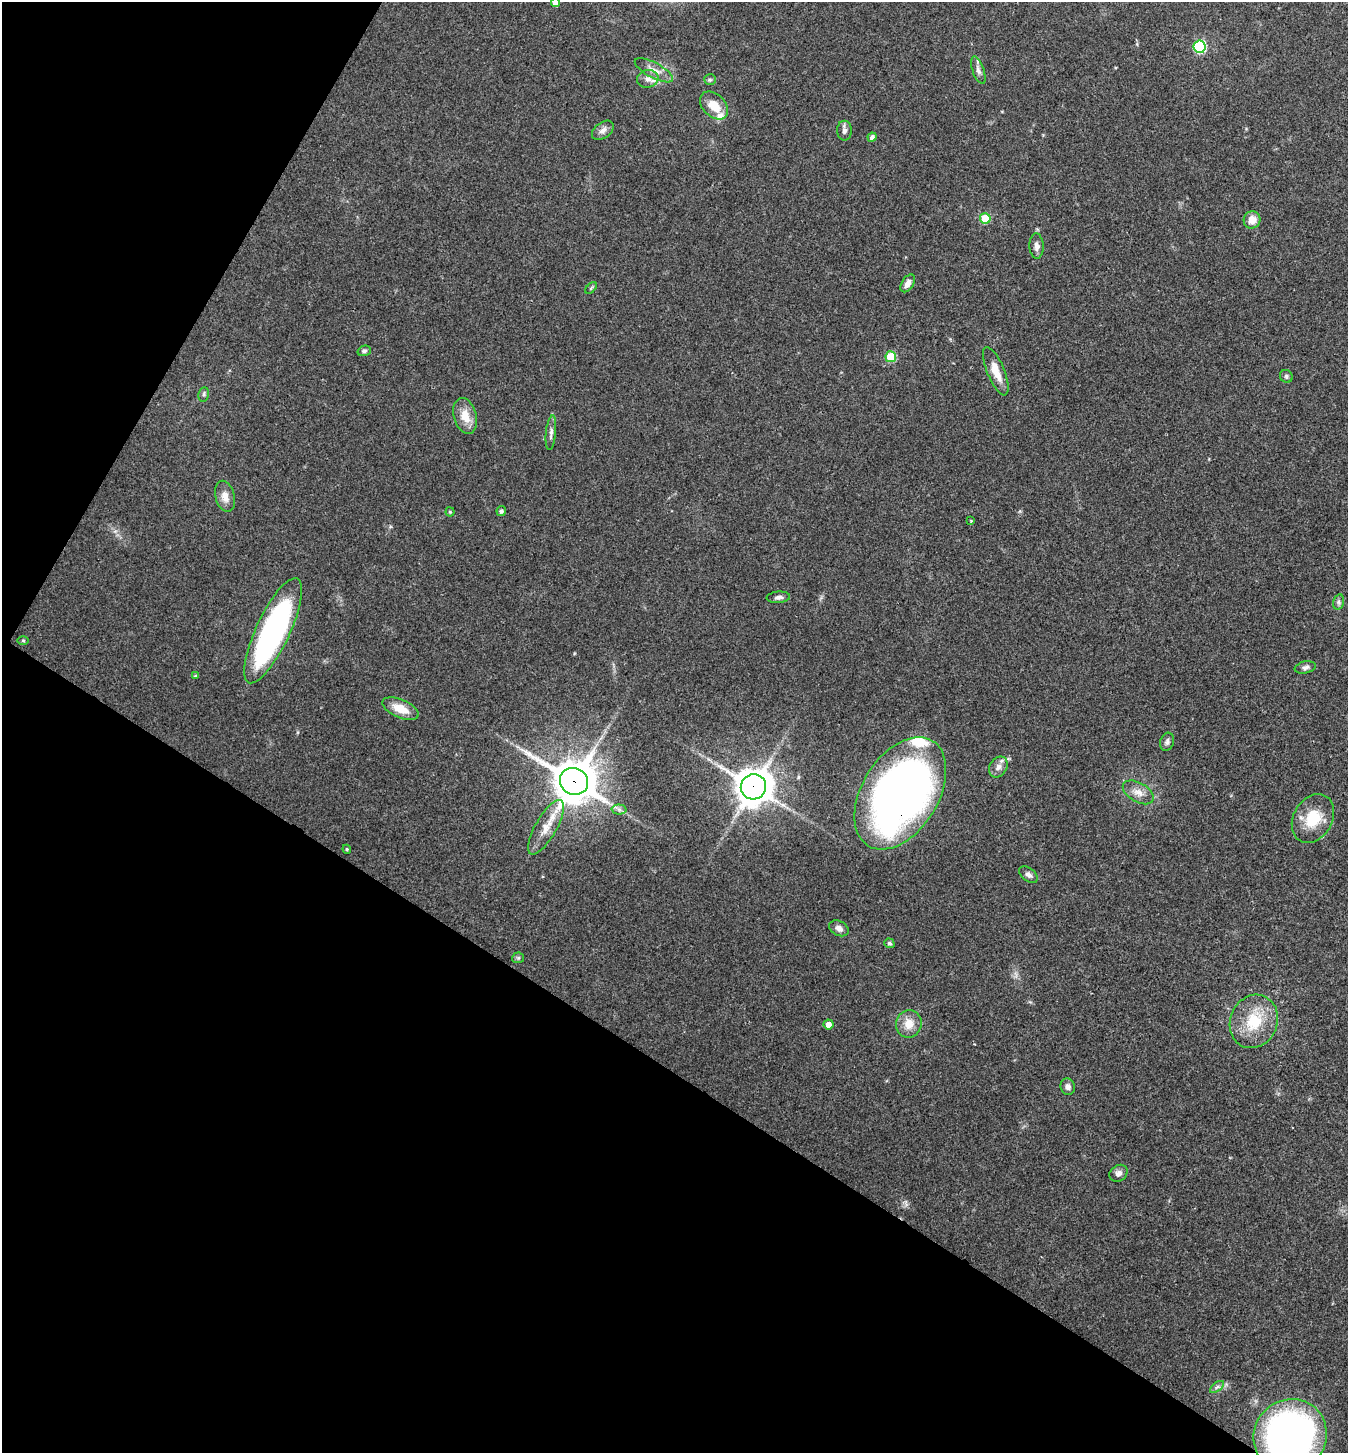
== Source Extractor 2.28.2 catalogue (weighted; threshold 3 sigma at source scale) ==
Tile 9 of 4 x 4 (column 1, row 3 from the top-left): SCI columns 150-1495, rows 1458-2908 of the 5820 x 5813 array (HDU 1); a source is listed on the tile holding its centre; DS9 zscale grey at full resolution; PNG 1350 x 1455 px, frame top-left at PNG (2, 2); each listed source drawn as its Kron ellipse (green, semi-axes under 4 px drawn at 4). Shown black and unused: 33% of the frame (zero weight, under 3 of 4 exposures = <1% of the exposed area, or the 3 px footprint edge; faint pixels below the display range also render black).
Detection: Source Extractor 2.28.2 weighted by HDU 2 'WHT'; one run over the whole footprint, this tile lists its part. Background 0.0707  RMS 0.0055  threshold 0.0246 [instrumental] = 3 sigma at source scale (4.5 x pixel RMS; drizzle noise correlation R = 1.50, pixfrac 1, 0.05/0.05 arcsec/px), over >= 5 px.
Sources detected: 58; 4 inside a brighter listed object's ellipse — not listed separately; the other 54 listed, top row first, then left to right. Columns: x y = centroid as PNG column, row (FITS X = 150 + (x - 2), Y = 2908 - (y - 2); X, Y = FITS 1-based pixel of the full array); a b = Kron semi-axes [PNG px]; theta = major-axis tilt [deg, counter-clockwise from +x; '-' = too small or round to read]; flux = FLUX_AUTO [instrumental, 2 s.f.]
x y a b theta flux
555 2 4 4 - 3.9
1200 47 6 6 - 58
654 70 21 7 -28 5.4
978 70 14 5 -71 2.3
648 79 10 9 - 3.4
710 80 6 5 - 0.93
714 105 16 11 -44 9.4
603 130 12 7 35 2.8
844 131 10 7 -89 2.1
872 137 4 4 - 2.1
985 218 5 5 - 21
1252 220 8 8 - 5.2
1037 246 12 7 -87 2.9
908 283 10 6 57 4
591 288 7 4 46 0.88
364 351 7 5 15 1.1
891 357 5 5 - 26
996 371 26 8 -67 9.1
1286 376 7 6 - 1.3
204 394 7 5 80 1.1
465 416 18 11 -75 8.4
551 433 17 5 84 2.6
225 496 16 9 -75 5.3
501 511 5 4 - 1.2
450 512 4 4 - 0.69
971 521 3 3 - 0.47
778 597 11 5 4 1.9
1338 602 8 5 74 1.4
273 631 57 17 65 140
23 640 6 4 -1 0.68
1305 667 10 6 12 1.9
196 676 4 4 - 1
400 709 19 9 -23 9.6
1167 742 9 6 73 1.7
998 767 11 8 56 3.2
574 781 14 13 - 1900
753 787 13 12 - 1000
1138 792 17 9 -30 5.3
900 793 61 38 58 380
619 809 7 5 -1 1.5
1313 818 26 19 60 18
546 827 31 10 60 9.8
347 849 4 4 - 0.66
1028 875 11 6 -36 2.1
839 928 10 7 -26 3
889 943 5 4 - 1.4
518 958 6 5 - 0.97
1254 1021 27 23 66 22
828 1024 5 5 - 4.3
909 1024 14 13 - 7.7
1068 1087 8 7 - 2.6
1118 1173 9 8 - 2.7
1217 1387 8 4 37 1.4
1290 1436 38 36 48 270
Overlapping masked pixels (flux is a lower limit): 3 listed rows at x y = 574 781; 753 787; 900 793
Isophote crosses this tile's border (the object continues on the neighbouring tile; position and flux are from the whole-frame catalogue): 2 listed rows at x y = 555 2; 1290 1436